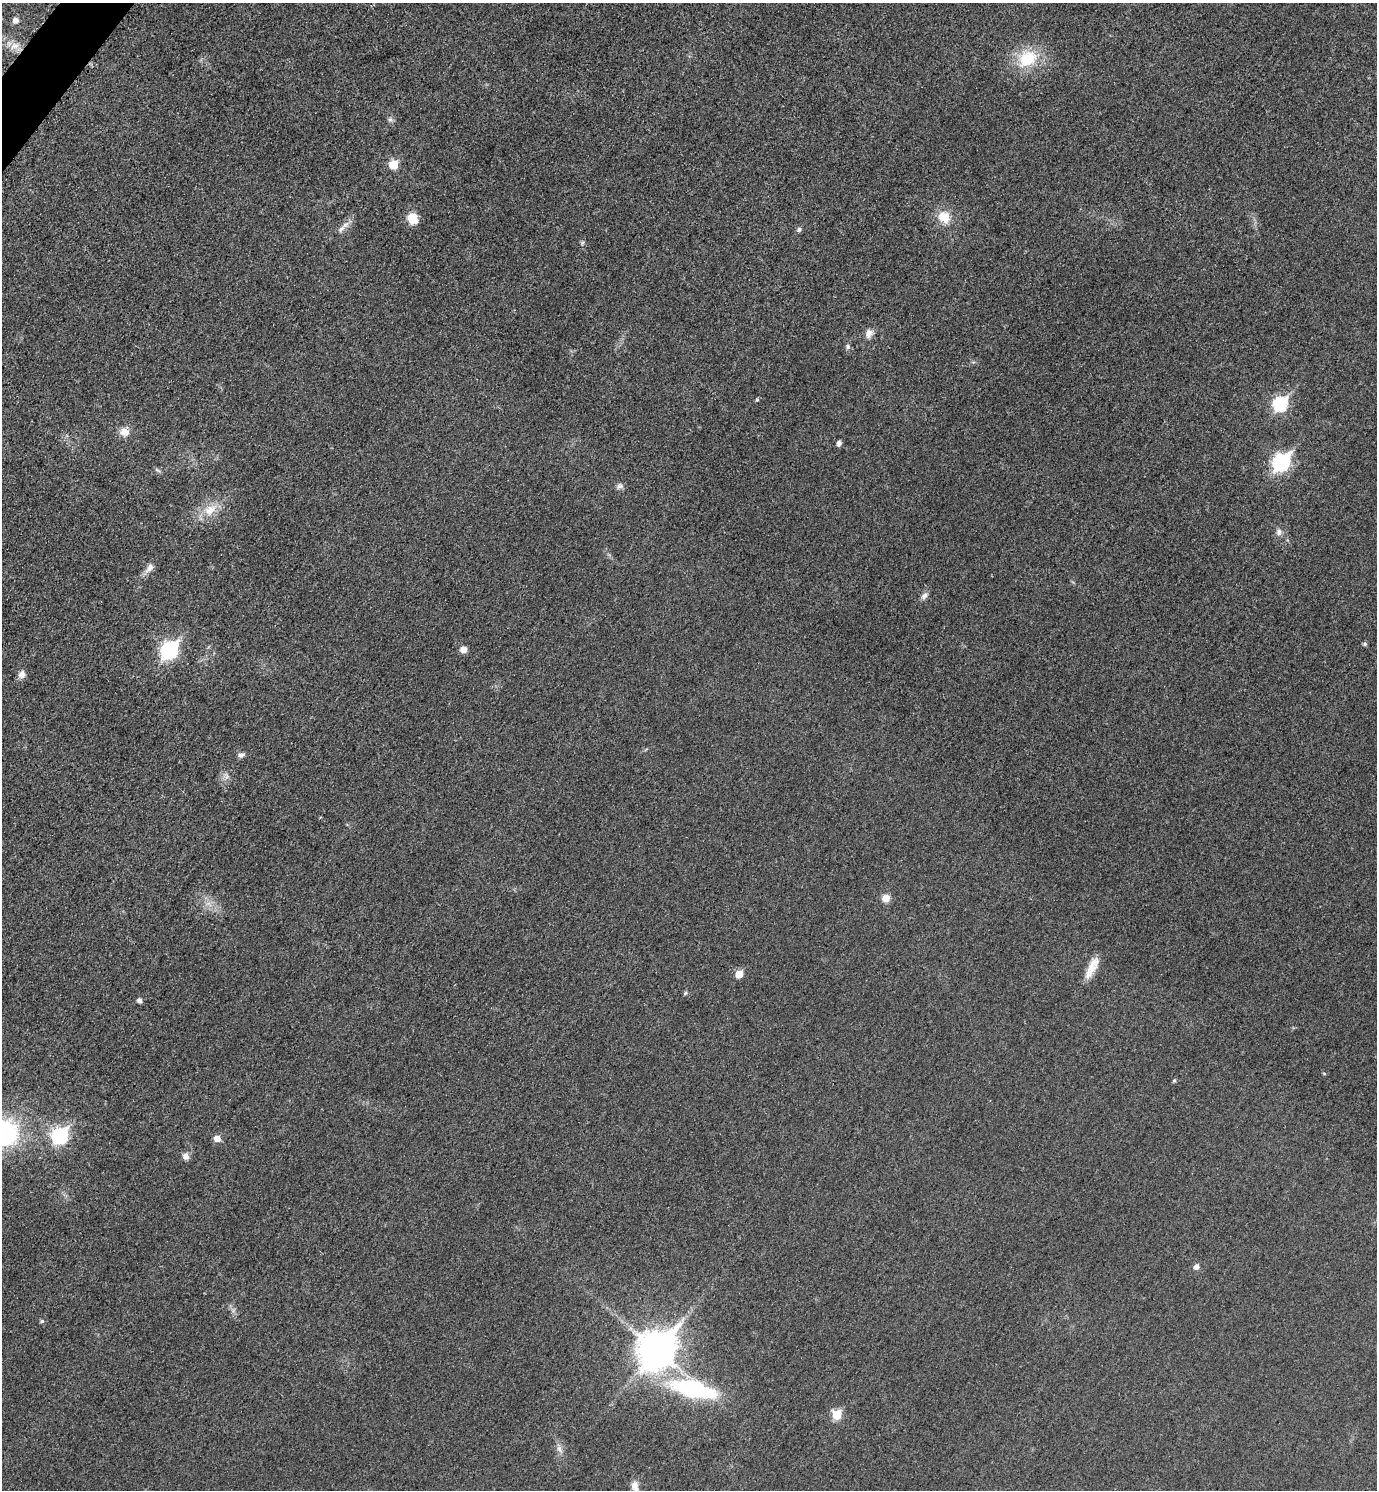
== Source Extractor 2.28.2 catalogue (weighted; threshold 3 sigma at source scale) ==
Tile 11 of 4 x 4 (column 3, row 3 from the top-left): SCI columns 2922-4296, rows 1511-2998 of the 5988 x 5986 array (HDU 1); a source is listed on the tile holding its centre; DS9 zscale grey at full resolution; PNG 1379 x 1492 px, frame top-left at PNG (2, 3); no overlay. Shown black and unused: <1% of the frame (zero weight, under 3 of 5 exposures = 2% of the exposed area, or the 3 px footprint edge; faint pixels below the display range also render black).
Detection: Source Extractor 2.28.2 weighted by HDU 2 'WHT'; one run over the whole footprint, this tile lists its part. Background 0.0321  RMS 0.0055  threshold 0.0249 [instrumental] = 3 sigma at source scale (4.5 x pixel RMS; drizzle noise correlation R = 1.50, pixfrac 1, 0.05/0.05 arcsec/px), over >= 5 px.
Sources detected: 45; all 45 listed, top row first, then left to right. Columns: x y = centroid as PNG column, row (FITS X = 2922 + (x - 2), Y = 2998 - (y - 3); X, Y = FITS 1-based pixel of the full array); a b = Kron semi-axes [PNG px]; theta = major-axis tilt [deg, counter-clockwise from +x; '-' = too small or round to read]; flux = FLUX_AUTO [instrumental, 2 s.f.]
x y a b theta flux
15 20 6 5 - 3.1
14 46 14 9 17 4.7
1027 59 24 18 27 23
390 119 7 5 69 1.3
393 165 6 6 - 15
944 217 16 14 -55 9.8
412 218 12 9 -53 9
342 229 11 6 43 2.6
799 229 7 6 - 1.3
582 243 6 4 71 0.81
869 333 12 9 84 3.2
848 347 6 6 - 1.4
757 400 5 4 - 0.72
1280 404 8 7 - 70
124 432 11 10 - 5.3
839 443 5 5 - 2.1
1281 462 9 7 50 160
157 470 10 4 -33 0.98
620 486 9 8 - 1.8
210 510 20 12 35 9.6
1279 532 9 8 - 2.2
149 568 16 8 47 3.3
924 596 12 6 48 2.2
1365 644 5 4 - 1.1
463 649 5 5 - 6.1
169 650 9 7 52 150
22 674 9 7 79 3.2
242 755 10 6 17 1.7
886 898 9 9 - 4.3
1092 967 30 9 64 8.1
739 974 6 5 - 9.4
685 993 6 5 - 0.8
139 1000 5 4 - 2.2
1174 1080 5 4 - 0.81
3 1133 32 29 13 78
60 1136 8 7 - 100
217 1138 5 5 - 5.5
186 1156 8 7 - 2.8
1196 1267 5 5 - 3
42 1321 5 5 - 0.93
656 1349 14 11 51 1400
693 1389 49 17 -13 67
836 1415 6 5 - 21
559 1449 12 6 -66 2.5
635 1486 15 9 -77 3.9
Isophote crosses this tile's border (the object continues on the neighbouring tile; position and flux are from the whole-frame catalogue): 2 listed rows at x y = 3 1133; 635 1486